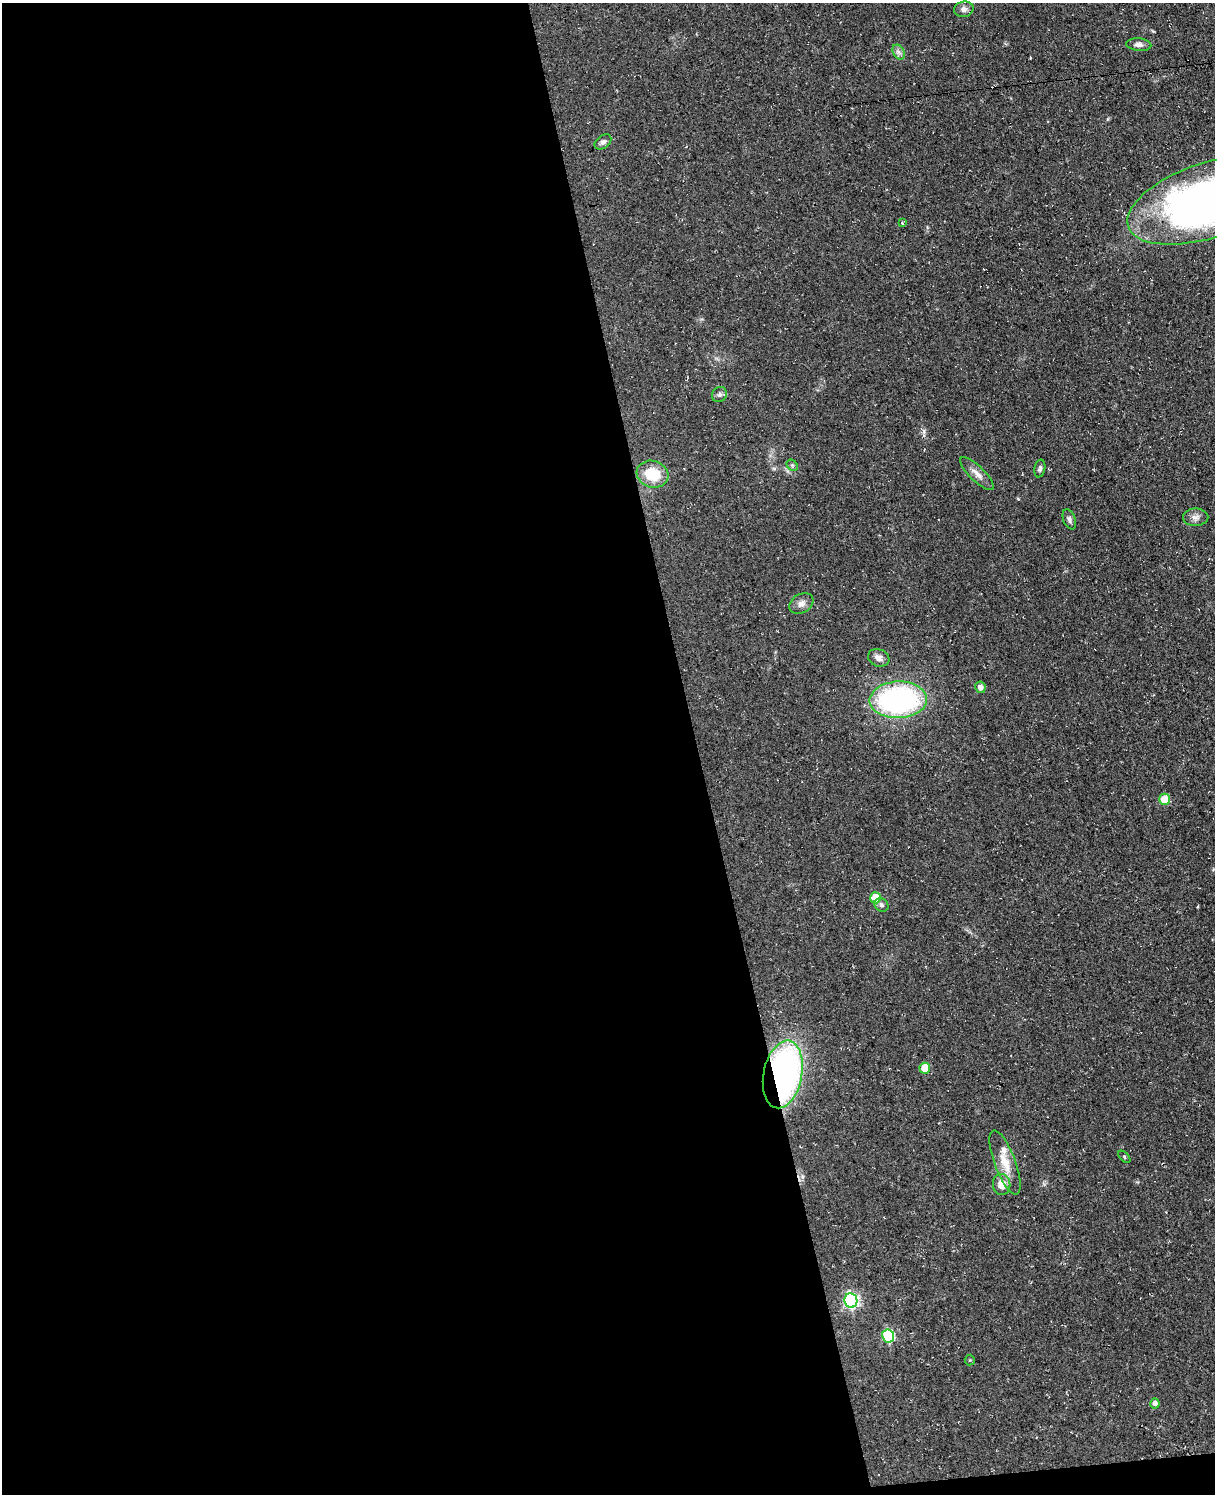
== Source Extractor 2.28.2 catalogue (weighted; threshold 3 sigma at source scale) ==
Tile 9 of 4 x 3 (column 1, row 3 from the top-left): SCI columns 69-1281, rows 260-1751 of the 4953 x 4872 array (HDU 1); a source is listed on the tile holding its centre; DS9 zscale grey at full resolution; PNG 1217 x 1496 px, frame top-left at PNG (2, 3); each listed source drawn as its Kron ellipse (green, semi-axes under 4 px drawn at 4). Shown black and unused: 58% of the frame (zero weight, under 3 of 4 exposures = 4% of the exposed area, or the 3 px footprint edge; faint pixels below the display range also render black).
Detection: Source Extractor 2.28.2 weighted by HDU 2 'WHT'; one run over the whole footprint, this tile lists its part. Background 0.0687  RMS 0.0068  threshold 0.0304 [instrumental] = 3 sigma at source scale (4.5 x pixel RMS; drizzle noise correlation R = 1.50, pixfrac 1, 0.05/0.05 arcsec/px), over >= 5 px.
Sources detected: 30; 1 inside a brighter listed object's ellipse — not listed separately; the other 29 listed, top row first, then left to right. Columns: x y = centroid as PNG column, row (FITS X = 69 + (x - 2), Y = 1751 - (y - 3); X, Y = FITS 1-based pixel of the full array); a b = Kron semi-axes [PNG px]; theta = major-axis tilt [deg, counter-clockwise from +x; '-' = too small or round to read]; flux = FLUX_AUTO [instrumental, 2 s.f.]
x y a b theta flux
964 9 10 7 13 3
1139 45 12 6 -5 2.6
899 52 8 5 -59 2.1
603 142 9 6 39 2
1210 200 86 37 18 450
902 223 4 4 - 0.57
719 395 8 7 - 1.8
792 465 6 5 - 1.2
1040 468 9 5 78 1.6
653 474 16 13 -17 20
977 474 22 7 -44 4.8
1196 517 12 8 0 3.4
1069 519 10 6 -68 2.1
801 604 13 9 31 3.7
879 658 11 8 -20 3.8
980 687 6 5 - 3.4
898 700 29 18 2 140
1164 799 5 5 - 12
876 898 5 5 - 17
881 905 7 6 - 1.8
925 1068 5 5 - 15
783 1074 34 19 79 220
1124 1157 7 3 -45 0.65
1005 1163 34 10 -70 12
1002 1184 10 8 -83 7.3
851 1301 7 6 - 140
888 1336 6 6 - 66
970 1360 5 5 - 0.73
1155 1403 5 4 - 2.5
Overlapping masked pixels (flux is a lower limit): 1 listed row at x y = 783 1074
Isophote crosses this tile's border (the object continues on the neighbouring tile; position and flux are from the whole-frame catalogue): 1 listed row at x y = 1210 200